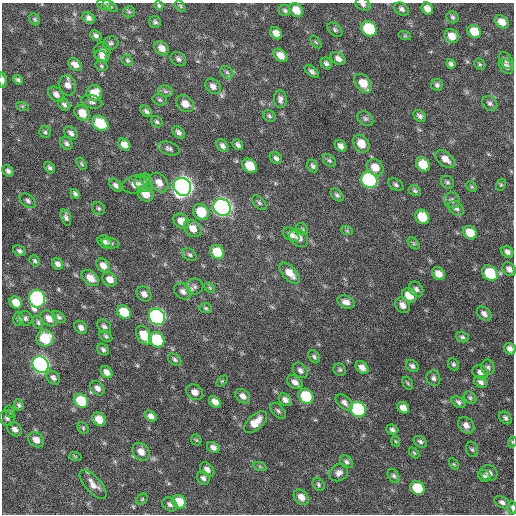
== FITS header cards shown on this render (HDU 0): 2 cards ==
NAXIS1  =                  512 / Axis length
NAXIS2  =                  512 / Axis length

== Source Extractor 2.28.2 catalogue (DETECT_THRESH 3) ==
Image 512 x 512 px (HDU 0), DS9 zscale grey, 1 PNG px = 1 image px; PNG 516 x 516 px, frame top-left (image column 1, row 512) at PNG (2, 3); each listed source drawn as its Kron ellipse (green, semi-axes under 4 px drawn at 4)
Background 287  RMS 18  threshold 53.9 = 3 sigma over >= 5 px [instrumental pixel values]
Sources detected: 227; all 227 listed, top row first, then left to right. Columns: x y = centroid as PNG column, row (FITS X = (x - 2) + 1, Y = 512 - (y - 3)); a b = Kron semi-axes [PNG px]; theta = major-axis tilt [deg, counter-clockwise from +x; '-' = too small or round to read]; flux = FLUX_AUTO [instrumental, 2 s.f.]
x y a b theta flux
104 4 7 5 -4 2200
363 4 8 6 -25 3200
110 6 8 4 -36 2000
159 6 5 4 - 1900
180 6 6 4 -59 1600
402 9 8 5 -35 3800
427 9 6 5 - 7900
296 10 7 6 - 16000
285 11 6 5 - 2400
129 12 6 5 - 1900
452 17 6 5 - 2400
89 18 6 5 - 3900
35 19 6 5 - 1900
155 22 6 5 - 2500
502 22 7 6 - 12000
369 29 8 7 - 72000
335 30 8 6 -41 2700
474 31 7 6 - 22000
276 33 7 5 -45 8700
96 36 6 4 -36 3300
405 36 6 4 -18 1400
452 36 7 6 - 13000
316 42 7 3 -53 1400
111 43 8 6 17 2700
162 48 8 6 -44 8000
102 52 10 8 89 7000
280 55 8 5 -41 11000
102 56 7 5 -32 3500
178 59 8 6 -37 3600
338 59 8 5 -37 5300
127 60 6 5 - 2000
506 61 9 6 -55 4100
326 63 6 5 - 3200
451 64 5 4 - 2900
480 64 6 5 - 1700
75 65 8 5 -39 7200
101 66 6 5 - 1700
506 66 8 6 -51 5100
227 72 7 5 -45 2900
312 72 8 4 -40 3500
3 80 7 3 -88 3400
18 80 5 4 - 2300
363 83 11 7 -52 18000
68 85 10 8 -80 7800
437 85 6 6 - 2900
213 86 8 6 -44 6700
165 91 7 5 -13 2900
94 93 8 8 - 20000
56 94 9 6 -43 5300
280 99 9 6 -84 4500
160 100 7 5 -18 2500
92 102 11 6 -16 4200
490 103 8 6 -44 3500
185 104 10 7 -40 11000
64 105 7 5 -49 3100
22 106 6 4 -18 1900
146 111 7 4 -45 2900
82 113 9 7 -48 16000
269 116 7 5 -36 2200
420 116 7 5 -35 3500
365 118 8 6 -36 3100
157 122 6 5 - 2200
100 123 9 6 -40 39000
45 132 5 5 - 2100
179 132 7 5 -45 4000
71 133 8 5 -38 4000
66 143 7 5 -46 3000
361 144 10 7 -54 15000
124 145 7 5 -46 8100
238 145 6 4 -49 3700
222 146 7 5 -49 4300
341 146 6 5 - 5600
169 148 11 6 -18 3700
276 158 7 5 -41 3300
445 159 11 6 -38 9400
329 161 7 5 -47 2400
81 164 7 4 -58 1600
423 164 7 6 - 24000
250 166 8 6 -43 24000
313 166 7 5 -63 2700
375 167 9 7 -43 14000
50 168 6 4 -57 2700
8 171 6 5 - 3700
146 179 6 5 - 2400
369 180 8 7 - 240000
159 182 11 8 -48 9800
447 182 7 6 - 2400
135 184 12 9 10 9300
144 184 9 7 -35 5100
116 185 8 5 -46 3600
396 185 8 5 -33 2700
501 185 6 4 68 1600
182 187 9 8 - 880000
472 187 6 4 -44 1700
415 191 6 5 - 2300
75 194 5 4 - 2800
145 194 9 7 -44 17000
337 195 7 5 -44 2900
452 200 8 7 - 4000
28 201 9 6 -38 3700
259 203 8 5 -45 2300
222 207 9 8 - 500000
98 208 7 6 - 2500
456 208 8 6 -39 4400
201 212 8 7 - 35000
66 217 8 5 -73 3900
422 217 8 6 -44 32000
181 221 8 7 - 11000
193 228 10 7 -44 12000
302 229 6 5 - 1900
347 231 6 4 -19 1600
470 233 7 6 - 21000
291 235 9 6 -37 6600
299 238 10 8 -41 7200
105 242 8 6 -39 4500
111 243 9 5 -14 2600
414 243 7 4 -45 1900
19 251 7 5 -30 3100
217 252 8 6 -44 29000
507 252 6 5 - 4400
190 255 8 5 -37 2900
35 261 6 5 - 2200
58 264 6 5 - 4700
103 265 8 6 -51 8100
509 269 7 6 - 5800
290 273 13 7 -46 14000
490 273 8 7 - 46000
438 274 7 5 -42 10000
90 278 10 6 -39 11000
110 279 8 6 -40 9400
195 287 8 8 - 3900
210 288 6 4 -44 1700
416 289 8 6 -50 4000
183 291 9 7 -38 5000
144 294 8 6 -47 6200
409 295 8 6 -42 21000
37 299 9 8 - 240000
16 302 7 5 -46 14000
346 302 9 6 -24 6800
403 305 8 6 -50 7000
206 308 6 5 - 2100
124 312 7 6 - 30000
484 314 8 6 -45 5100
59 317 7 5 -40 2600
157 317 9 7 -43 320000
25 318 7 6 - 3300
49 318 9 6 -43 8600
18 319 7 5 -89 2700
38 322 7 5 -71 2500
104 326 8 6 -41 3000
81 327 7 5 -52 4900
144 335 10 7 -59 19000
106 336 7 5 -36 2300
462 337 6 5 - 2500
45 338 9 8 - 42000
157 340 8 7 - 74000
103 349 7 5 -42 3000
510 349 6 5 - 5200
314 357 7 5 -53 2700
175 360 7 5 -36 2800
453 364 6 5 - 2300
41 365 9 7 -47 430000
412 366 7 5 -41 3600
362 367 7 5 -42 7200
488 367 8 6 -70 3500
300 370 9 6 -47 4300
340 370 6 6 - 2300
107 372 7 5 -47 6800
480 372 8 6 -30 5600
53 378 7 6 - 3900
433 378 8 6 -68 3700
222 381 6 4 45 1600
295 382 8 6 -33 6300
481 382 7 5 -32 4100
408 383 7 4 -59 1800
97 388 8 6 -47 5500
195 392 9 7 -36 7700
243 396 8 6 -43 6400
306 396 8 7 - 53000
470 398 7 5 -42 2300
285 400 7 5 -39 5200
81 401 8 6 -40 41000
215 402 7 5 -43 7600
344 402 10 6 -41 5400
458 402 7 5 -33 3100
19 405 6 4 -69 2300
403 408 6 5 - 8400
358 409 8 7 - 150000
278 411 9 5 -44 3100
10 412 6 4 -69 1800
151 416 6 5 - 5800
7 418 8 7 - 3700
505 418 7 5 -49 3200
99 419 7 6 - 15000
255 422 14 7 42 15000
466 425 9 7 -47 6700
83 428 6 5 - 1900
15 429 8 6 -37 5200
392 429 6 5 - 3100
36 440 8 7 - 9100
196 440 6 4 -46 1700
395 441 5 3 - 1200
420 442 7 5 -33 2900
512 442 5 3 - 1100
213 447 6 5 - 5000
472 449 8 6 -73 2600
141 452 10 8 -47 10000
414 453 6 4 -46 1500
75 456 6 3 -19 1200
346 462 7 5 -42 2900
454 464 6 4 -59 1400
260 467 7 4 -20 1700
207 469 8 6 -44 5200
339 473 10 8 31 5900
489 473 8 7 - 5600
394 476 7 5 -57 2900
484 476 6 5 - 2600
203 478 7 5 -55 3900
93 484 18 7 -47 9900
318 485 7 5 -51 2400
417 488 7 6 - 39000
301 497 8 6 -47 9300
142 499 6 5 - 1600
179 502 7 6 - 26000
502 502 8 5 -27 3700
170 504 8 6 -38 3800
512 507 6 3 -86 3000
At the frame edge (FLAGS 8, measured only in part): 6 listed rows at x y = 104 4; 363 4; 3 80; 510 349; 512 442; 512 507